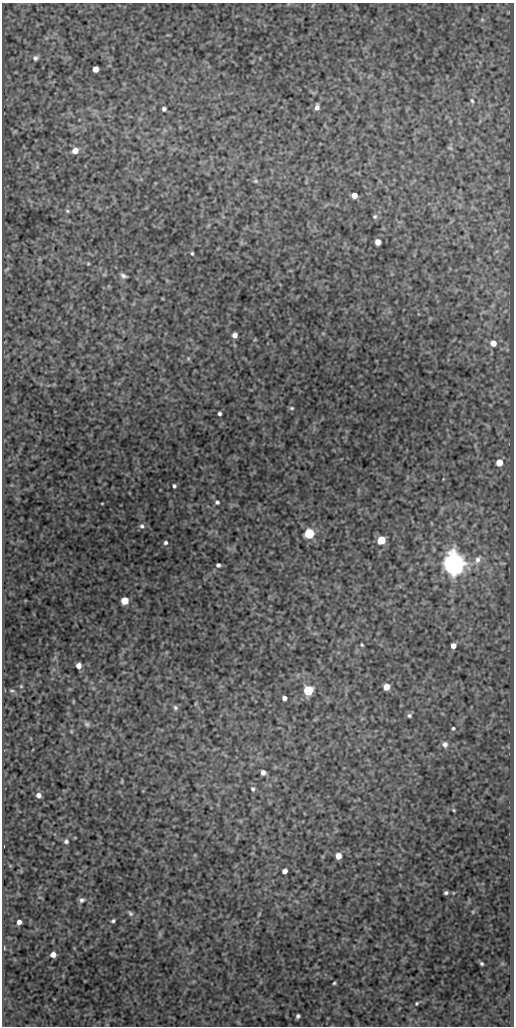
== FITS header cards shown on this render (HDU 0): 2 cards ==
NAXIS1  =                  512
NAXIS2  =                 1024

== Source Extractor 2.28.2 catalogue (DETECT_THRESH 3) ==
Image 512 x 1024 px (HDU 0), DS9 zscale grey, 1 PNG px = 1 image px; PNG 516 x 1028 px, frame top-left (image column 1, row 1024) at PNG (2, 3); no overlay
Background 298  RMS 0.77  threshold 2.31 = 3 sigma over >= 5 px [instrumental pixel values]
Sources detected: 71; all 71 listed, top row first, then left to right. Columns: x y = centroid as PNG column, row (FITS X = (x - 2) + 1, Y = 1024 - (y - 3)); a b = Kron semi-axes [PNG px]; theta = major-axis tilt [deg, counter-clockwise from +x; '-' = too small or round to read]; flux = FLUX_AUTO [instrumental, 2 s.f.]
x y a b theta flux
482 20 6 4 0 66
35 58 6 6 - 150
95 69 5 5 - 520
472 101 5 3 - 71
317 107 6 4 79 200
164 109 4 4 - 140
450 148 7 4 -44 75
75 151 6 5 - 550
255 181 6 5 - 79
354 195 5 5 - 520
67 211 6 5 - 84
375 216 7 6 - 100
378 242 5 5 - 490
192 253 4 3 - 68
88 263 5 4 - 58
7 269 9 4 35 92
123 276 8 4 -29 150
235 335 5 4 - 320
493 343 5 5 - 480
188 359 6 4 79 68
292 408 6 4 -16 76
219 414 4 4 - 110
499 462 5 5 - 810
174 486 4 3 - 95
217 502 5 4 - 110
102 503 4 2 - 41
142 526 6 6 - 140
309 533 5 5 - 5000
381 540 5 5 - 2000
166 543 5 5 - 100
478 560 9 6 66 240
453 563 7 6 - 75000
218 565 4 4 - 140
125 601 5 5 - 1500
362 645 4 3 - 61
453 646 5 4 - 440
79 666 5 4 - 310
21 686 5 4 - 65
386 687 5 5 - 770
308 690 6 5 - 4500
12 691 8 5 -13 110
284 698 4 4 - 210
73 702 5 3 - 43
175 708 7 6 - 120
409 715 6 6 - 110
87 724 9 6 -37 140
453 728 4 3 - 85
71 731 6 4 90 61
445 744 8 7 - 220
263 772 5 4 - 240
122 781 6 3 72 45
253 789 5 4 - 110
38 795 6 5 - 230
454 810 4 3 - 52
66 841 6 5 - 130
338 856 5 5 - 570
285 871 5 4 - 330
446 893 4 3 - 100
81 900 6 5 - 150
473 912 5 4 - 62
130 913 8 5 -45 120
259 914 8 3 59 62
113 921 4 3 - 90
19 922 4 4 - 240
160 934 7 4 -72 86
4 948 6 2 -77 44
53 955 5 4 - 400
482 964 4 3 - 93
334 983 3 3 - 66
417 1003 4 3 - 63
298 1016 4 4 - 130